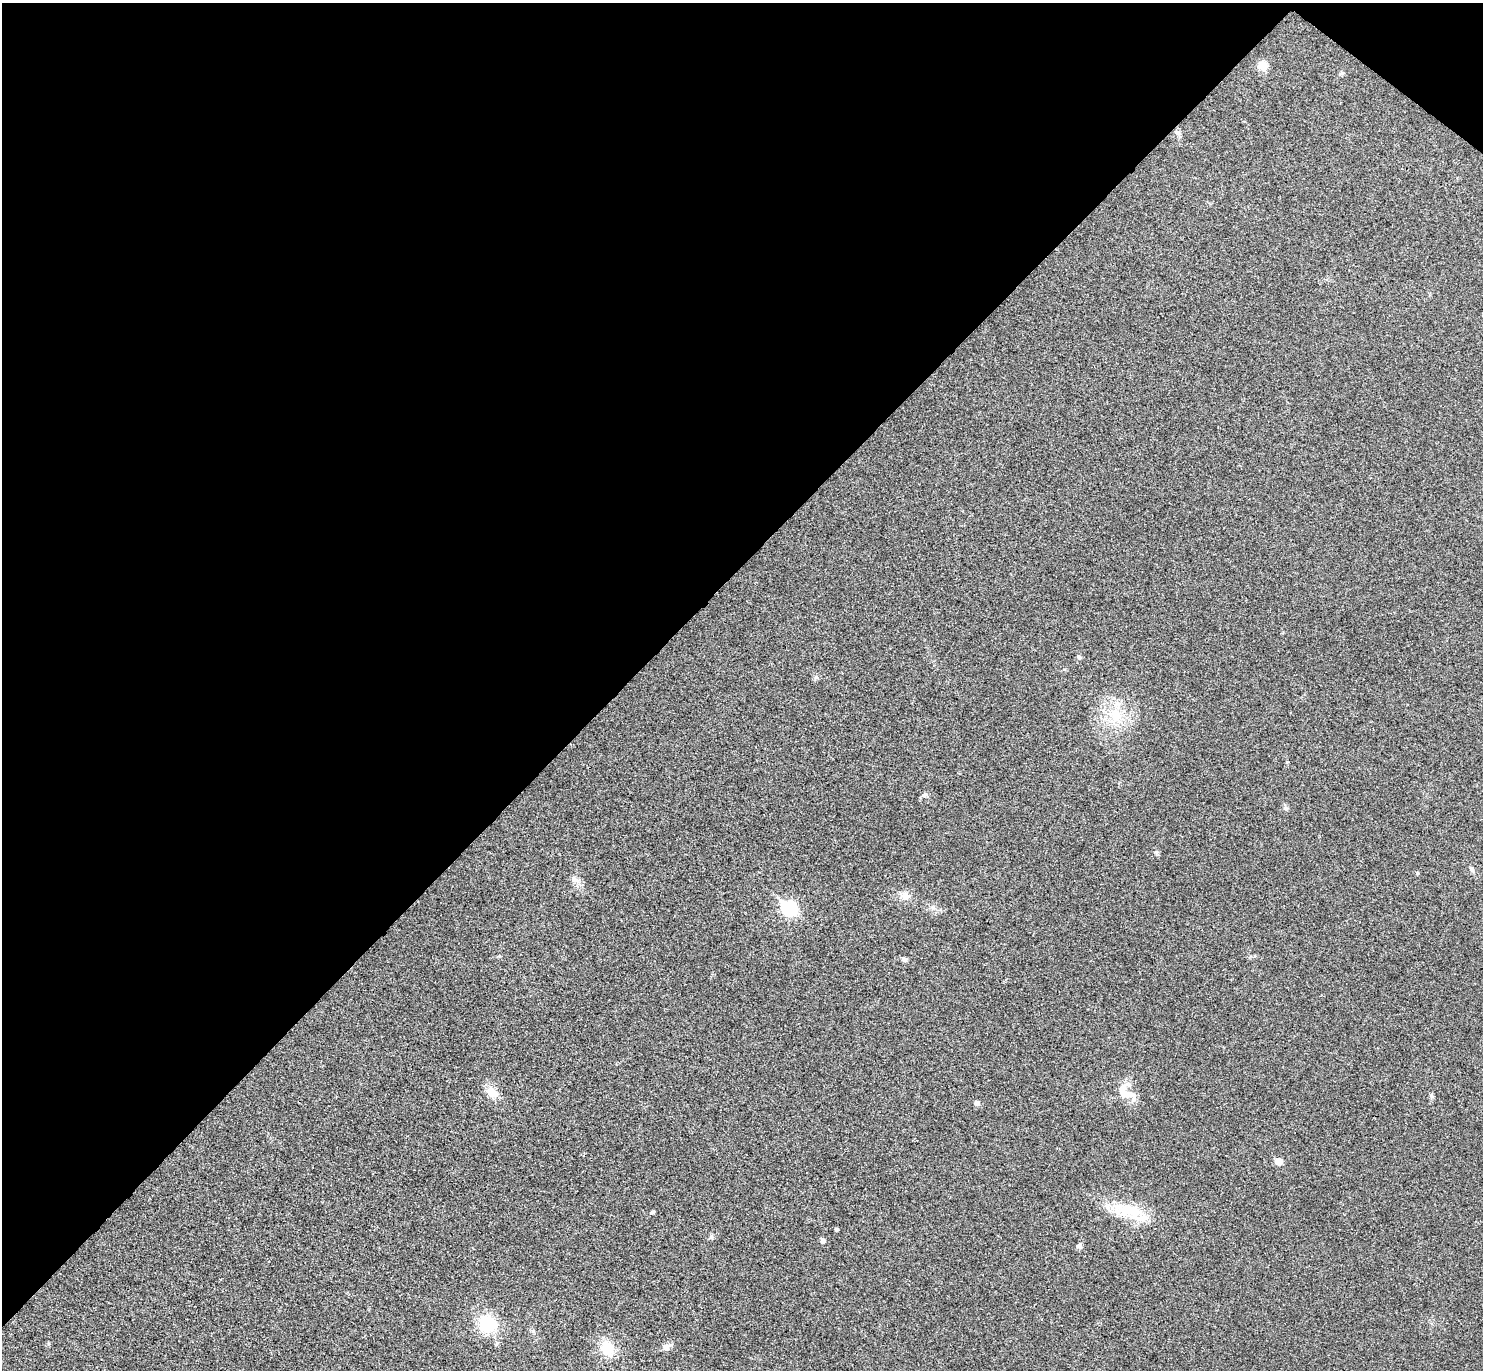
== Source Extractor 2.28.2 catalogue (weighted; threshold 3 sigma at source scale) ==
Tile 2 of 4 x 4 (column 2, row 1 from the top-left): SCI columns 1521-3001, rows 4306-5673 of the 6006 x 6014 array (HDU 1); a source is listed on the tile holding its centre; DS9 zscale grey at full resolution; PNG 1485 x 1372 px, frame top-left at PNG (2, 3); no overlay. Shown black and unused: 43% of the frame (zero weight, under 3 of 4 exposures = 6% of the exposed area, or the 3 px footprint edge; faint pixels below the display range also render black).
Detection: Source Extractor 2.28.2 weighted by HDU 2 'WHT'; one run over the whole footprint, this tile lists its part. Background 0.0286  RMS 0.0055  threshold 0.0246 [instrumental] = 3 sigma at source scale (4.5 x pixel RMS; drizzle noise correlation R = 1.50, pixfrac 1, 0.05/0.05 arcsec/px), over >= 5 px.
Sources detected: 29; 1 inside a brighter listed object's ellipse — not listed separately; the other 28 listed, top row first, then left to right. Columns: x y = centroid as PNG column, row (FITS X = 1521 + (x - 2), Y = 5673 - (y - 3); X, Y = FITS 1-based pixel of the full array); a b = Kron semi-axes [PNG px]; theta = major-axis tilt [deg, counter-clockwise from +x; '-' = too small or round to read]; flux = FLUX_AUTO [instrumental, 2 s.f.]
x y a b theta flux
1262 66 13 12 - 5.2
1177 132 11 4 -14 1.2
1079 657 7 4 -44 0.76
816 677 7 4 -72 0.86
1116 716 26 17 -57 19
924 795 9 6 34 1.4
1285 808 7 5 -20 1.1
1156 852 6 5 - 0.94
1472 869 8 6 -60 1.4
1417 873 5 4 - 0.66
574 879 9 7 -13 2.2
905 896 13 11 -77 4.4
933 907 7 5 -2 1.3
789 908 8 7 - 95
904 959 7 5 -12 1.6
492 1092 17 11 -47 6.9
1123 1092 30 13 74 7.7
977 1103 5 5 - 2.5
1279 1161 5 5 - 8.7
652 1212 4 4 - 1.2
1130 1212 50 18 -19 25
836 1229 3 3 - 1.3
711 1237 7 5 48 1.1
822 1240 5 4 - 2.2
1079 1246 8 6 -30 1.6
487 1324 19 17 -24 24
666 1347 10 7 19 3.4
607 1348 17 14 -67 15